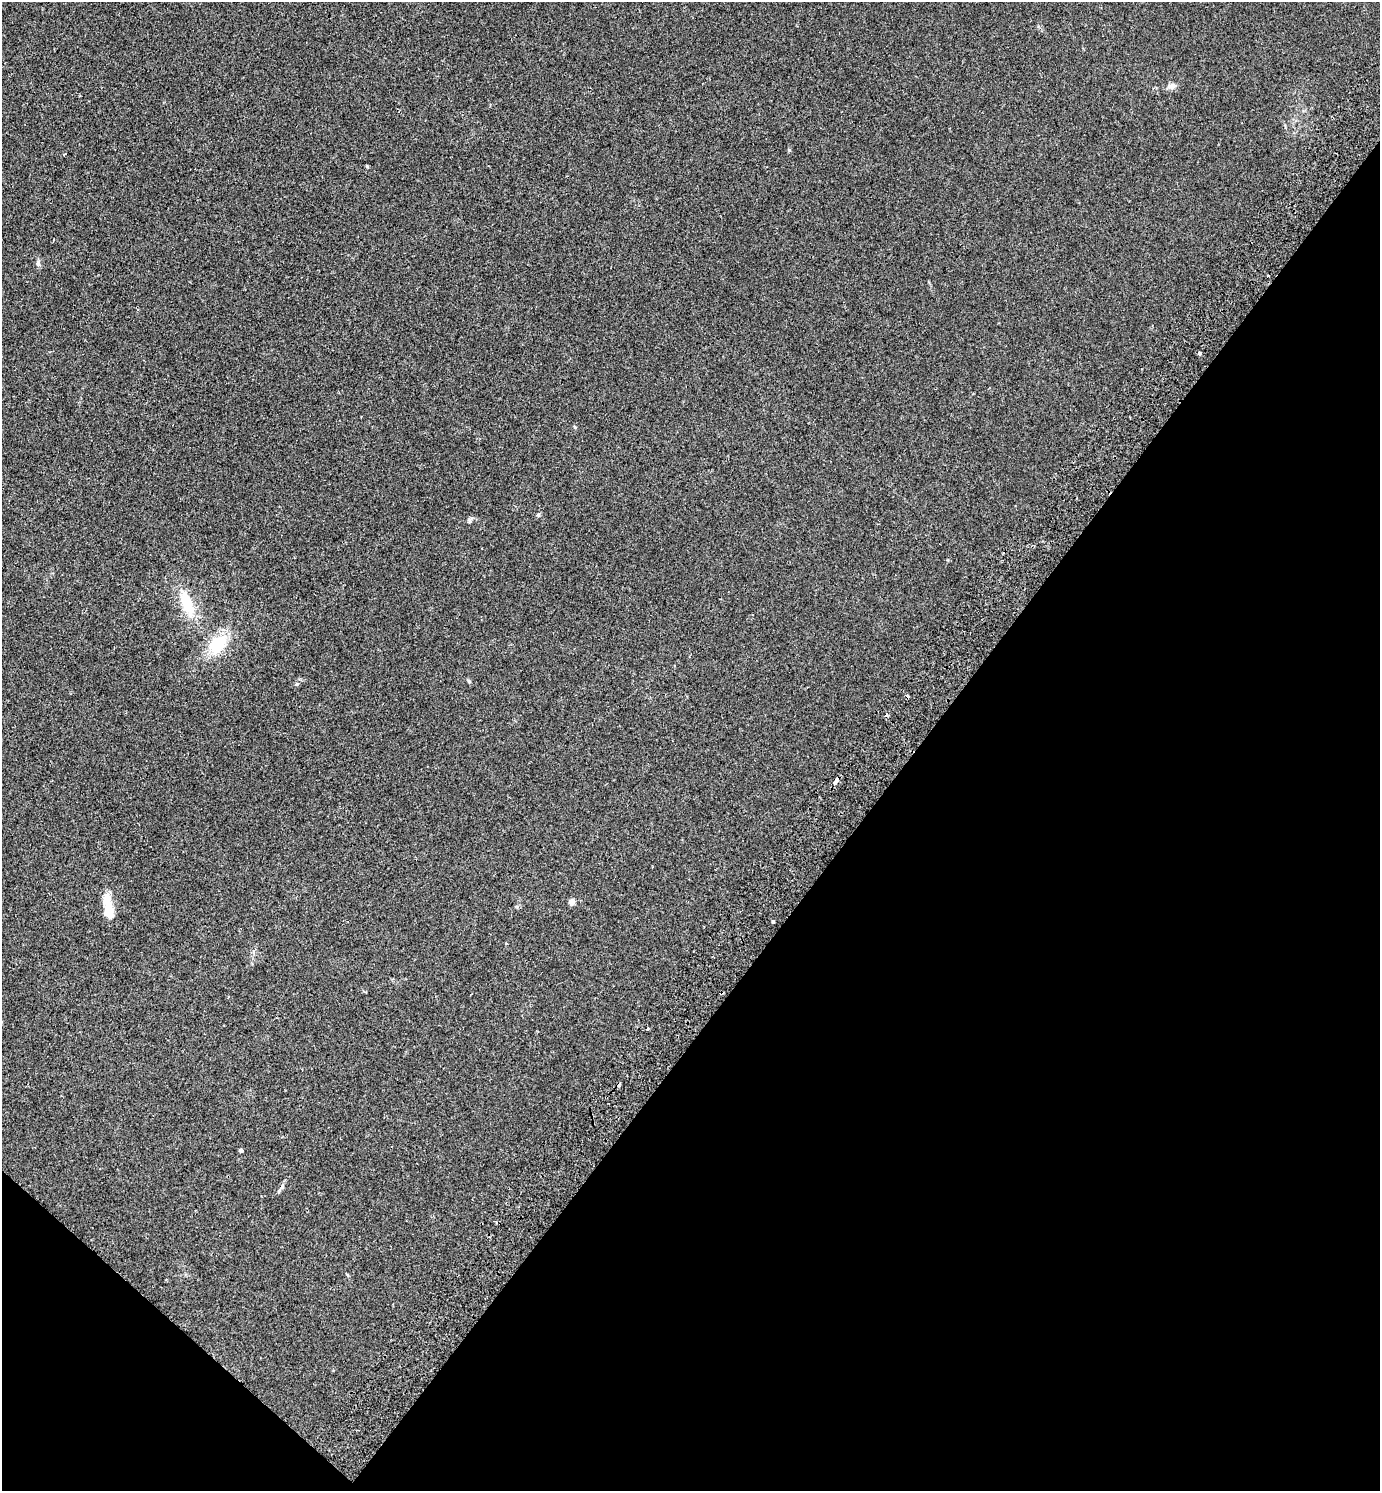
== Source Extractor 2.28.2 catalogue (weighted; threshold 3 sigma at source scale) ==
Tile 15 of 4 x 4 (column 3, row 4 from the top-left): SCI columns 2959-4336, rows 44-1532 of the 6057 x 6041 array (HDU 1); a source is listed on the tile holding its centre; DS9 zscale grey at full resolution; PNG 1382 x 1493 px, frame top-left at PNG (2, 2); no overlay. Shown black and unused: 37% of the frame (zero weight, under 2 of 3 exposures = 3% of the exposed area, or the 3 px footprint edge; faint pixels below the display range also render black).
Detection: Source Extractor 2.28.2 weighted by HDU 2 'WHT'; one run over the whole footprint, this tile lists its part. Background 0.0259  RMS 0.0068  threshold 0.0307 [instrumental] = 3 sigma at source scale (4.5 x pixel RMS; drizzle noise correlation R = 1.50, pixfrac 1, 0.05/0.05 arcsec/px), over >= 5 px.
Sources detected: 21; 3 cosmic-ray / hot-pixel residue — not listed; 1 inside a brighter listed object's ellipse — not listed separately; the other 17 listed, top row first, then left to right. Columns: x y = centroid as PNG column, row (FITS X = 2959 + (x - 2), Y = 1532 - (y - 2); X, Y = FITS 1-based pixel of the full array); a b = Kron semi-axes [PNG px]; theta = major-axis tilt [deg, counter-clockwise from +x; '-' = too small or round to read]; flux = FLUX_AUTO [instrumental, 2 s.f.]
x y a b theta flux
1172 86 9 6 3 3.3
789 150 5 4 - 0.63
367 166 4 3 - 0.61
38 263 9 5 -81 1.6
1200 353 4 3 - 1.6
575 427 5 4 - 0.68
469 520 7 4 71 1.1
187 603 22 10 -68 23
217 644 22 16 55 23
469 681 6 4 -70 0.8
297 684 5 4 - 0.73
836 780 7 4 68 3.4
107 902 20 11 -76 9.4
572 902 5 4 - 5.4
773 922 3 3 - 1.5
648 1028 3 2 - 0.99
241 1150 4 3 - 2.1